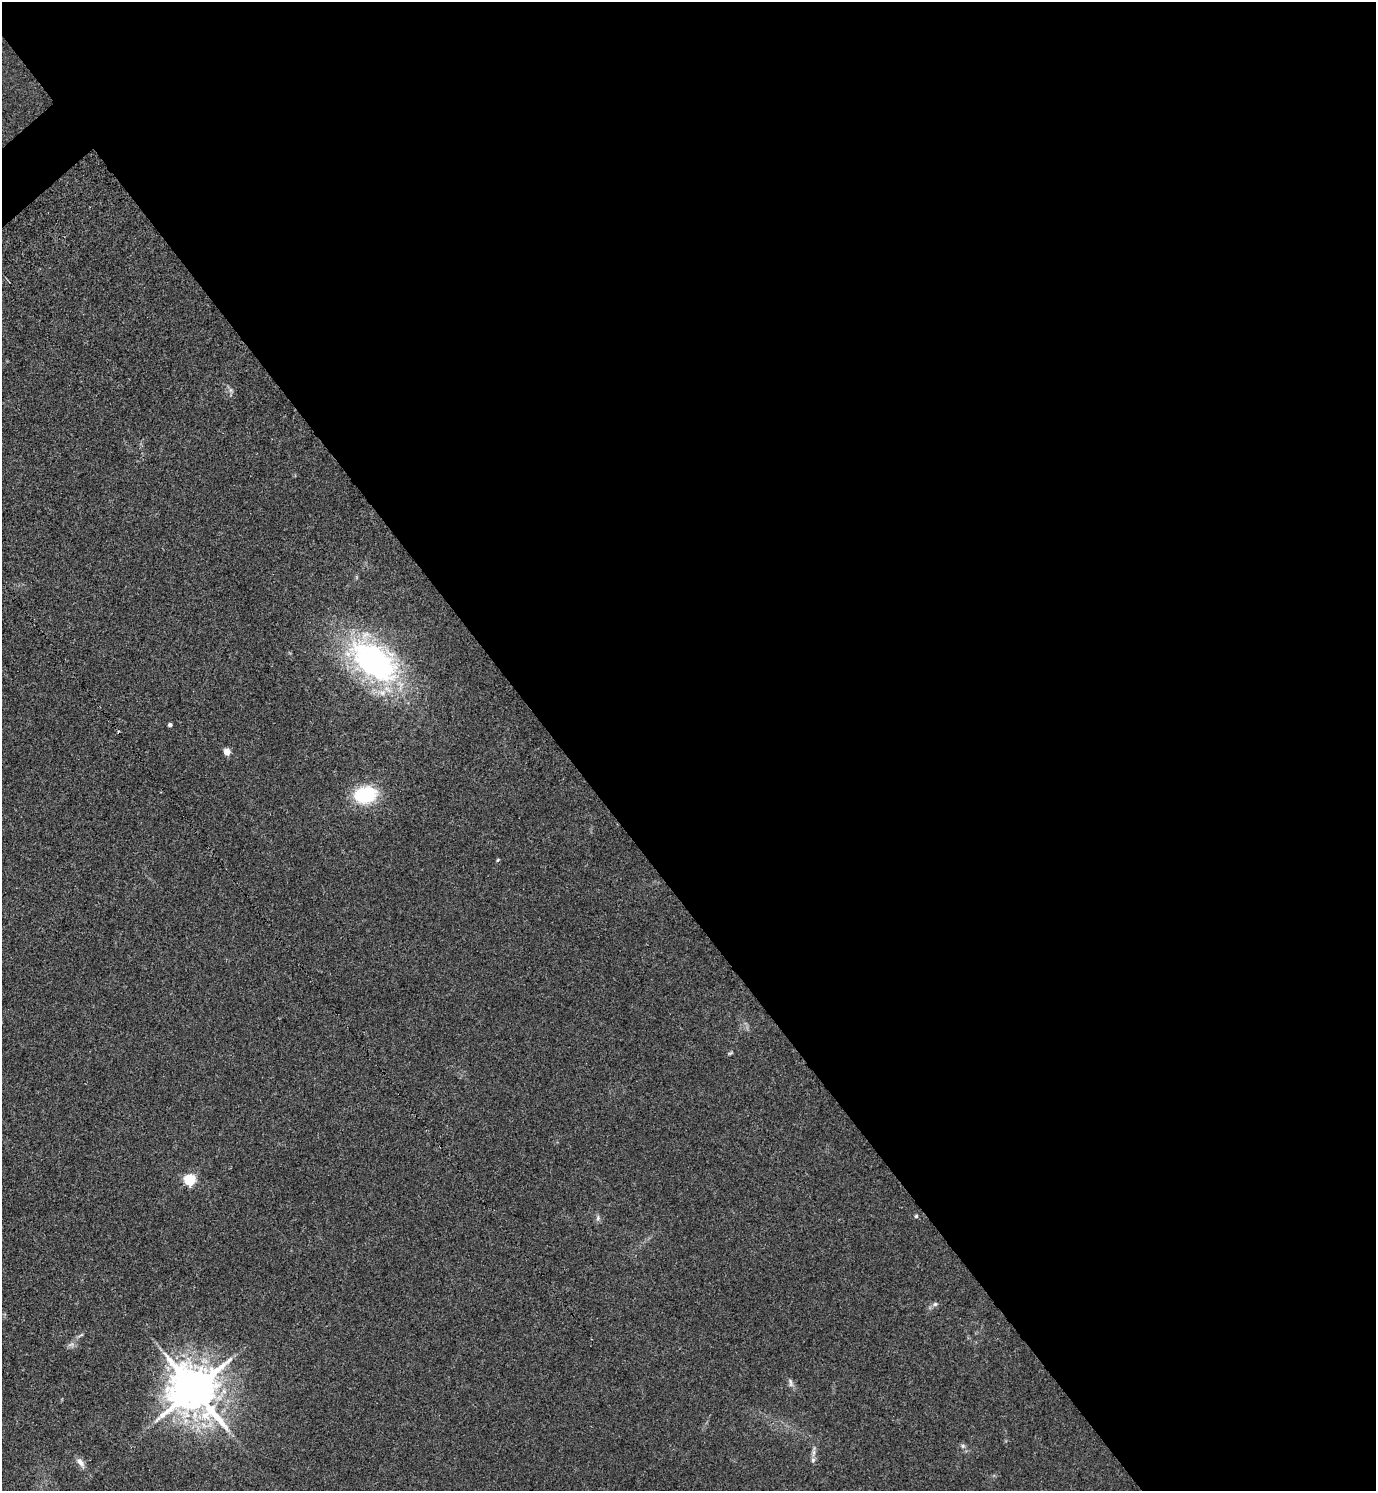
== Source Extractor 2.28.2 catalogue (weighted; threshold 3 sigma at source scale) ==
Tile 8 of 4 x 4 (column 4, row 2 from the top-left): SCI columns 4424-5797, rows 3023-4511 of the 5992 x 6003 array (HDU 1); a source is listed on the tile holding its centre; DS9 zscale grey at full resolution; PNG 1378 x 1493 px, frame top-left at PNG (2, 2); no overlay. Shown black and unused: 60% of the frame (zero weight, under 3 of 5 exposures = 3% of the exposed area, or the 3 px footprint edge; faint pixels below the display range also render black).
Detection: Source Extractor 2.28.2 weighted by HDU 2 'WHT'; one run over the whole footprint, this tile lists its part. Background 0.0162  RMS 0.0029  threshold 0.0131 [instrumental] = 3 sigma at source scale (4.5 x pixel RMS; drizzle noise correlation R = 1.50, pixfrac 1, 0.05/0.05 arcsec/px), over >= 5 px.
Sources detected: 17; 1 cosmic-ray / hot-pixel residue — not listed; the other 16 listed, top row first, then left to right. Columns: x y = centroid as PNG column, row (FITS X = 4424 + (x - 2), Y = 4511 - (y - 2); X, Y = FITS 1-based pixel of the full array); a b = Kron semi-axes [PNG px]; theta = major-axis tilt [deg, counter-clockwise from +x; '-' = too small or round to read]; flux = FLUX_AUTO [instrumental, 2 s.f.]
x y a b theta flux
374 661 65 35 -40 66
170 725 4 3 - 0.8
227 752 5 4 - 5
365 795 22 16 10 17
497 860 5 3 - 0.28
730 1053 8 3 31 0.37
189 1180 5 5 - 28
916 1216 5 5 - 0.39
598 1218 7 4 72 0.55
935 1304 6 6 - 0.57
791 1382 11 3 -75 0.7
194 1389 13 12 - 1400
963 1446 6 5 - 0.55
814 1452 7 4 -72 0.66
813 1460 6 5 - 0.62
80 1462 13 7 -50 1.6